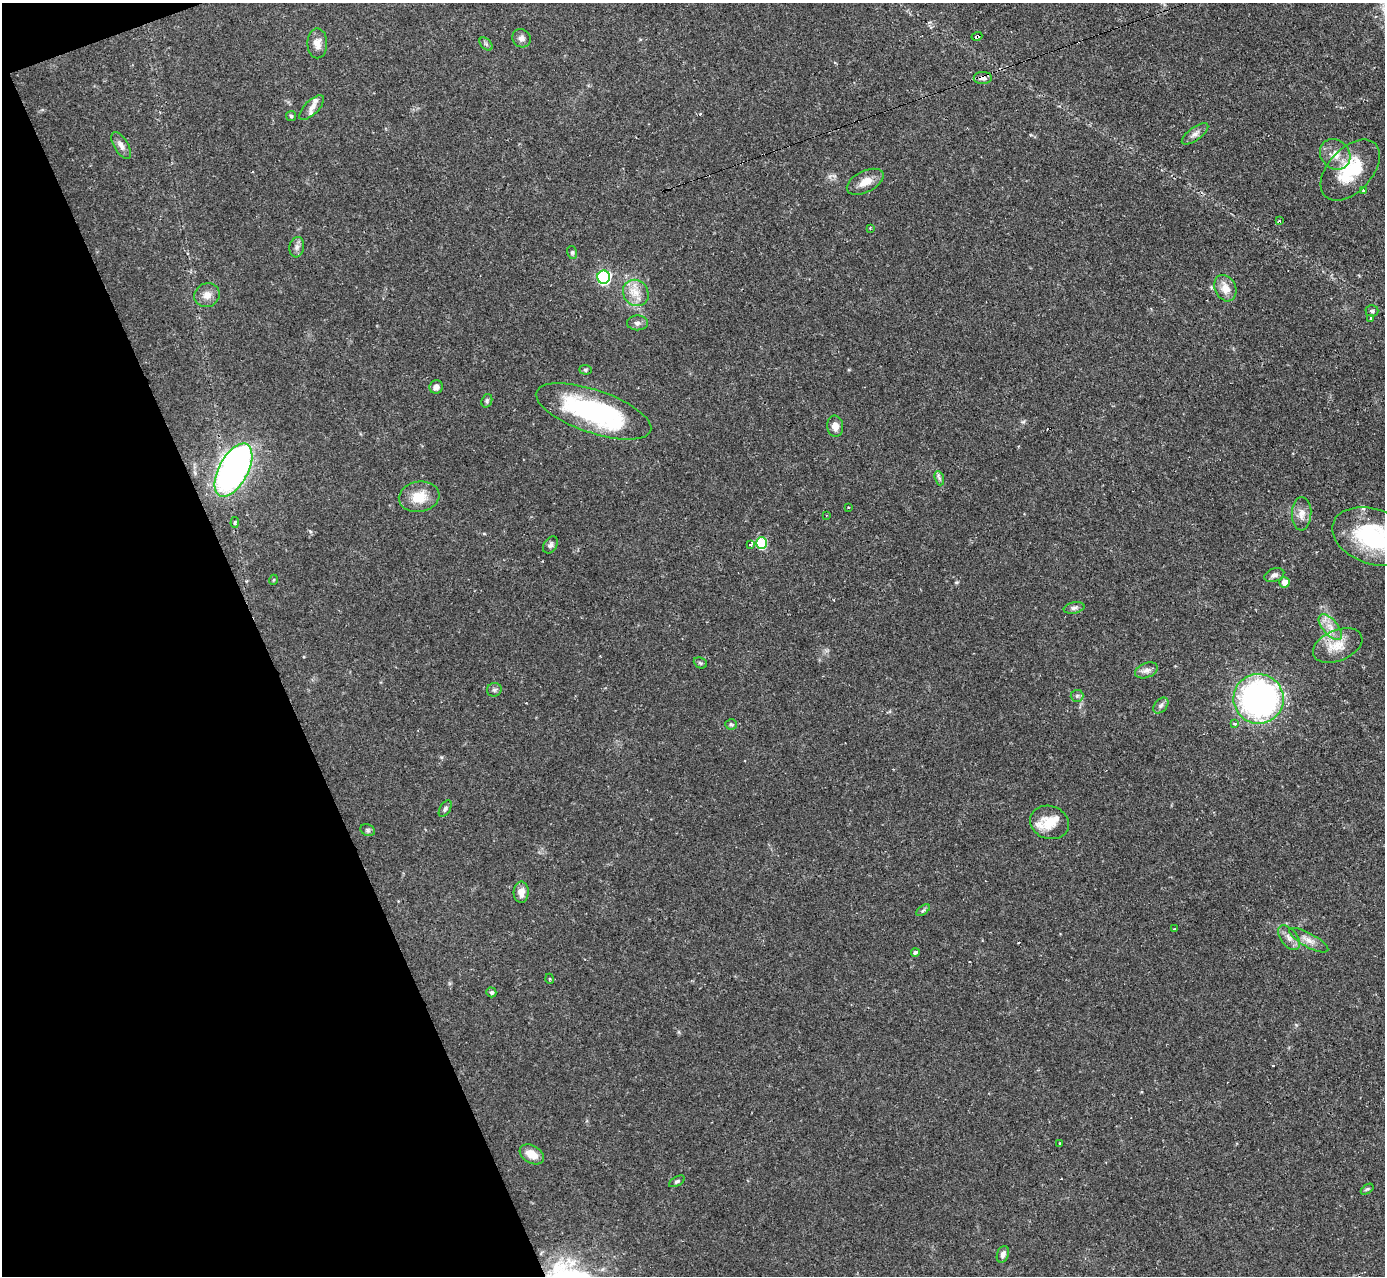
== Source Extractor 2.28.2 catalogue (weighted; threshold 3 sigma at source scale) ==
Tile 5 of 4 x 4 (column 1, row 2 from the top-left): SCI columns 1-1383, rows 2692-3965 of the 5533 x 5515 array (HDU 1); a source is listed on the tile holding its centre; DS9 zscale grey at full resolution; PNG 1387 x 1278 px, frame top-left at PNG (2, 3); each listed source drawn as its Kron ellipse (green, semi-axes under 4 px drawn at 4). Shown black and unused: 19% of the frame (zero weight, under 2 of 3 exposures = <1% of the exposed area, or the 3 px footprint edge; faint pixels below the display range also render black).
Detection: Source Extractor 2.28.2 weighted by HDU 2 'WHT'; one run over the whole footprint, this tile lists its part. Background 0.121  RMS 0.0064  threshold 0.0289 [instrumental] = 3 sigma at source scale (4.5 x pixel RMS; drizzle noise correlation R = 1.50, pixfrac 1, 0.05/0.05 arcsec/px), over >= 5 px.
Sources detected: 79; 4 cosmic-ray / hot-pixel residue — neither listed nor drawn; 5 inside a brighter listed object's ellipse — not listed separately; the other 70 listed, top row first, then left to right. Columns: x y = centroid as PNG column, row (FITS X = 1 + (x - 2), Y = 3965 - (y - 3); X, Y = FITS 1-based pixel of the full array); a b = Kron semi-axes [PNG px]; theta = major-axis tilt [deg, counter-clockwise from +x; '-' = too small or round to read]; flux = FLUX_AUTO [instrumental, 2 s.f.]
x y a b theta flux
977 36 5 3 - 5.4
521 38 9 8 - 2.9
317 43 15 10 -90 5.4
486 44 8 4 -45 1.2
983 78 9 6 1 2.6
312 108 16 7 46 3.5
291 116 5 5 - 1
1195 134 16 6 37 3.4
121 145 15 7 -60 3.6
1335 154 16 14 -45 8.1
1350 170 36 22 47 31
865 182 20 10 27 7.6
1364 191 3 3 - 3.7
1279 221 3 3 - 0.92
870 228 3 2 - 0.62
297 247 10 7 81 2.6
572 252 6 5 - 1.2
604 277 6 6 - 100
1225 288 14 10 -64 7.5
636 293 14 12 -52 8.5
207 295 13 11 27 5.3
1372 311 6 5 - 1.4
1371 319 3 3 - 1.4
637 323 10 7 0 2.4
585 370 6 5 - 1
436 387 7 6 - 2.9
487 401 7 5 70 1.2
593 411 60 21 -19 100
835 426 10 8 -83 4.8
233 470 29 14 62 230
939 478 7 4 -71 1.4
419 497 20 15 9 13
848 507 3 3 - 1.7
1302 514 17 9 87 5.2
827 515 3 2 - 0.57
235 523 5 4 - 1
1373 537 42 27 -19 65
761 543 6 5 - 40
751 544 4 3 - 2.8
550 545 9 6 57 1.8
1274 575 10 6 19 2.6
273 580 5 3 - 0.64
1285 582 5 5 - 5.7
1074 608 10 5 11 2
1330 627 15 7 -50 6.5
1338 645 26 15 23 13
700 663 7 5 -23 1
1146 670 12 7 20 3.1
494 690 7 6 - 1.7
1077 696 6 6 - 1.3
1259 699 25 25 - 220
1161 706 9 6 49 2
731 724 5 5 - 0.96
1235 724 4 4 - 0.98
445 809 9 5 59 1.7
1049 822 20 16 -19 14
368 830 7 5 -22 1.4
521 892 10 7 87 4.8
923 910 8 4 37 1.2
1174 929 3 2 - 0.6
1289 938 14 8 -52 4.1
1309 940 22 7 -29 5
915 952 4 3 - 1.9
550 979 5 3 - 0.55
491 992 5 4 - 1.6
1060 1143 2 2 - 0.63
532 1154 13 8 -30 8.1
677 1181 9 4 29 1.2
1367 1189 7 3 35 0.98
1003 1254 8 5 70 2.4
Overlapping masked pixels (flux is a lower limit): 2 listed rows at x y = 977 36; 983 78
Isophote crosses this tile's border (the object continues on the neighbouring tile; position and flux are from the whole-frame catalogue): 2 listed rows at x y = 1350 170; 1373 537